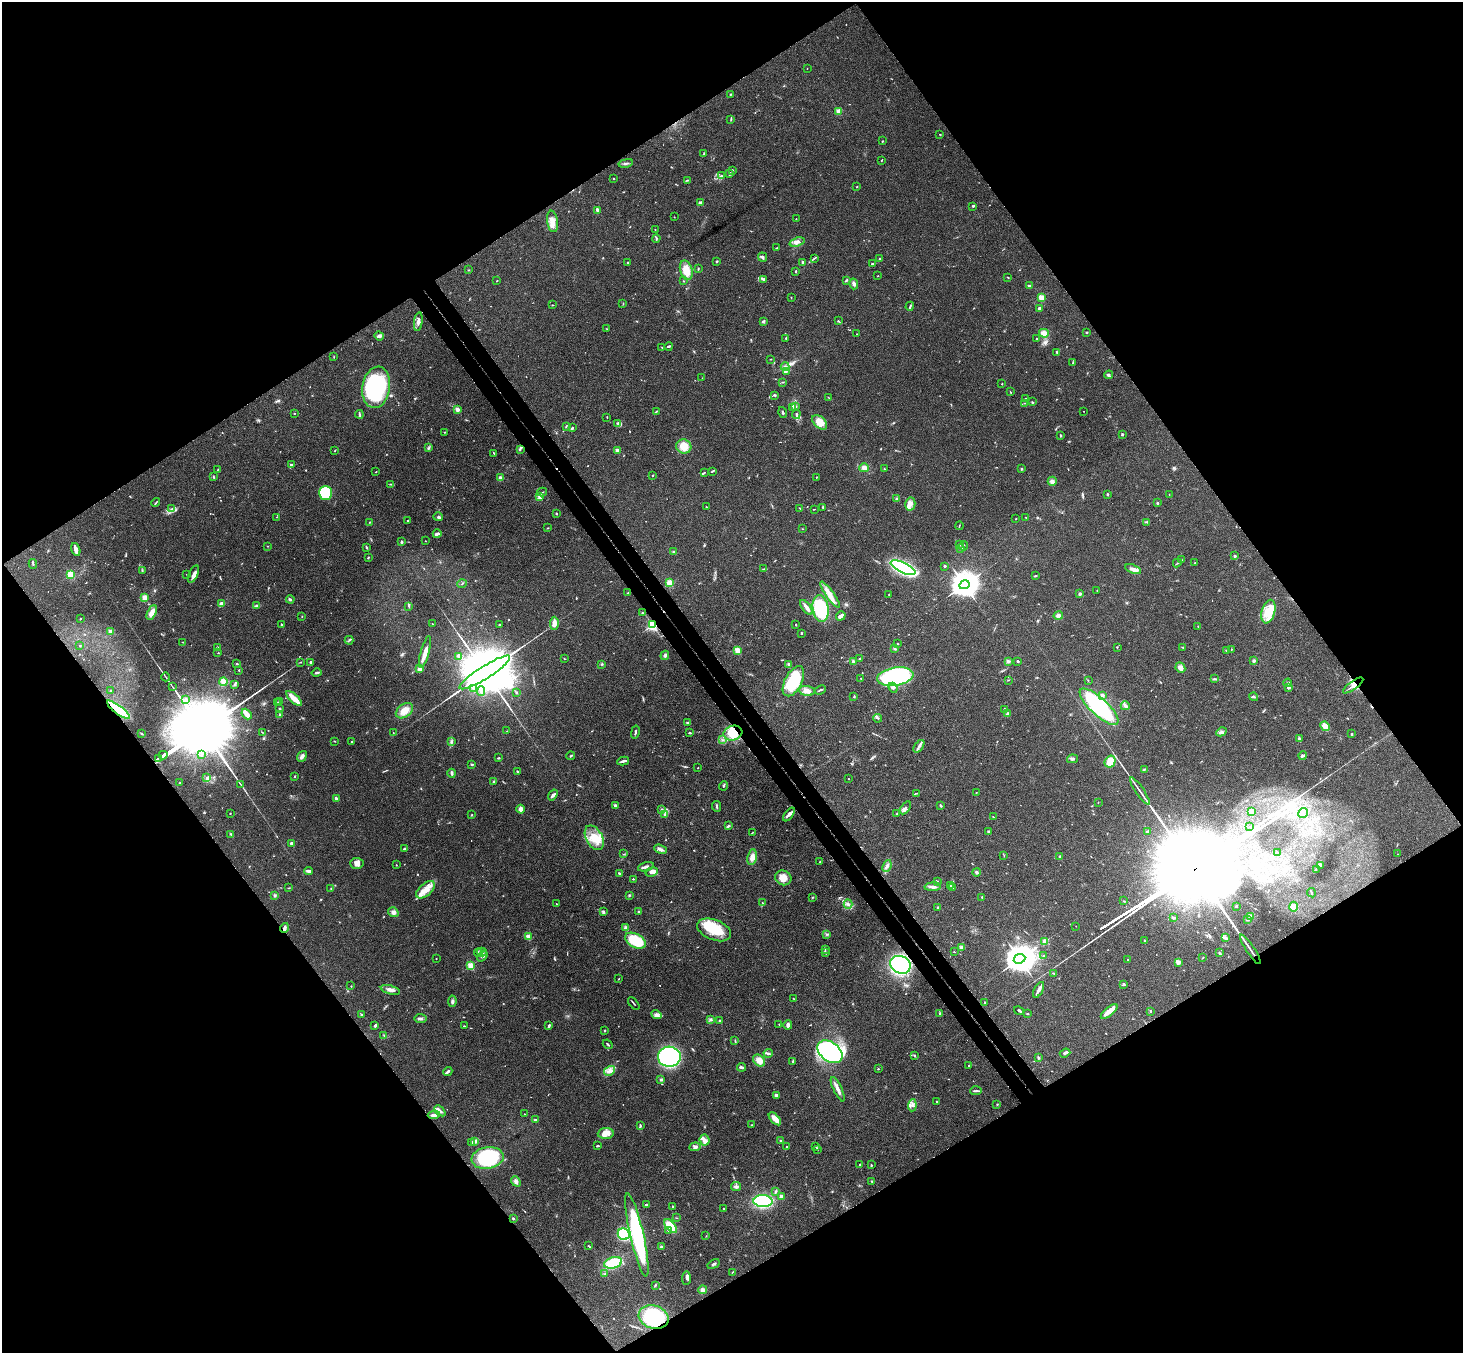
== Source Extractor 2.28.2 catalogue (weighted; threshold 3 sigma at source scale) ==
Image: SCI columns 54-5896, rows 331-5733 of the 5947 x 5928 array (HDU 1 of 3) = the unmasked area's bounding box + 8 px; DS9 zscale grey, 4 x 4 block average (1 PNG px = mean of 4 x 4 image px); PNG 1465 x 1355 px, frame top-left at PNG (2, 2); each listed source drawn as its Kron ellipse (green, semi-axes under 4 px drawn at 4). Shown black and unused: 50% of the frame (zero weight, under 3 of 4 exposures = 6% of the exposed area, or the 3 px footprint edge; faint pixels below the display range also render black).
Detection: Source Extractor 2.28.2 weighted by HDU 2 'WHT'. Background 0.18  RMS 0.0079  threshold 0.0357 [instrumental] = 3 sigma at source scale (4.5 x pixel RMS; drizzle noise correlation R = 1.50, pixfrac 1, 0.05/0.05 arcsec/px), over >= 5 px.
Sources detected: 777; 8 too faint to see at this stretch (4 x 4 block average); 13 inside a brighter object's white glare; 3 cosmic-ray / hot-pixel residue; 5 long thin detections or spike segments (spike, bleed or trail) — neither listed nor drawn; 13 coinciding with a brighter row at this scale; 44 inside a brighter listed object's ellipse — not listed separately; of the other 691, all 500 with FLUX_AUTO >= 1.88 (the completeness limit of this list) listed and drawn (191 fainter detections not listed), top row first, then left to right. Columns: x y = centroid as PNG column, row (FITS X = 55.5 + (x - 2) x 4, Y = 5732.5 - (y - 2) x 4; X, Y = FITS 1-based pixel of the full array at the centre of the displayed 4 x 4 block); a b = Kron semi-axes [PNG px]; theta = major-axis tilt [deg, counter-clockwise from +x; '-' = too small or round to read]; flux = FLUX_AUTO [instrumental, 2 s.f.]
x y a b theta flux
807 69 2 2 - 2.8
730 95 3 2 - 3.1
839 111 2 2 - 170
731 119 3 2 - 3.2
940 134 2 2 - 2.3
883 141 2 2 - 2.9
704 154 3 2 - 8.3
882 160 3 2 - 3.8
626 163 7 2 10 9.6
732 170 2 2 - 4.5
730 174 2 2 - 8.2
722 176 3 2 - 2.6
614 178 2 2 - 6.2
687 180 2 2 - 2
857 187 2 2 - 3.4
700 203 3 3 - 21
973 206 2 2 - 4.1
597 210 4 3 - 10
674 217 2 2 - 2
796 219 2 2 - 6.2
552 221 11 5 -82 37
655 229 2 2 - 1.9
656 239 4 2 - 6
797 242 8 4 19 22
776 248 4 2 - 3.4
762 257 5 3 - 9.6
815 258 3 2 - 3.8
880 258 2 2 - 4.9
716 261 3 2 - 4.4
628 262 2 2 - 10
803 262 2 2 - 38
872 264 4 2 - 5.5
698 269 3 2 - 4.9
469 270 2 2 - 2.3
686 270 10 6 -74 68
796 271 2 2 - 14
878 276 2 2 - 2.7
1008 277 3 2 - 2.9
764 279 4 2 - 3.9
846 280 3 2 - 6.5
497 281 2 2 - 3.1
684 281 2 2 - 1.9
854 284 5 3 - 13
1029 286 2 2 - 9.2
1041 297 2 2 - 210
791 298 2 2 - 1.9
623 304 3 2 - 2.6
552 305 2 2 - 2.5
910 306 4 2 - 6.3
1039 308 2 2 - 43
763 321 4 2 - 8.6
838 321 4 2 - 3.1
418 322 9 3 83 19
607 329 2 2 - 1.9
1087 332 2 2 - 4.6
1044 333 5 4 - 33
857 334 2 2 - 2.6
379 336 5 3 - 9.4
786 338 2 2 - 4
1037 339 2 2 - 8.9
669 346 4 2 - 7.9
662 347 2 2 - 1.9
1057 352 4 2 - 7.4
334 357 2 2 - 2.1
771 359 2 2 - 2.1
1073 363 3 2 - 3
785 367 4 2 - 7
786 371 3 2 - 5.1
1109 375 4 3 - 8.4
702 378 2 2 - 1.9
783 382 3 2 - 2.8
1002 384 2 2 - 6.5
376 387 21 13 81 680
1010 392 2 2 - 2.5
775 395 3 2 - 4.2
829 398 3 2 - 2.1
1025 399 2 2 - 3.4
1032 402 2 2 - 3.1
1025 403 3 2 - 2
792 407 2 2 - 3.8
796 407 3 3 - 9.1
457 409 2 2 - 110
656 411 3 2 - 3
1084 411 2 2 - 2.5
783 412 5 2 - 6.4
294 413 2 2 - 2.9
359 414 4 2 - 8.9
796 414 4 2 - 7.9
607 417 2 2 - 3.1
820 422 9 5 -45 65
617 423 3 3 - 6.9
566 426 2 2 - 2.9
572 428 2 2 - 10
445 432 2 2 - 3.5
1122 434 2 2 - 26
1061 435 3 2 - 4
684 446 7 7 - 64
428 448 4 2 - 6.5
520 449 3 2 - 4.6
617 450 2 2 - 90
335 451 3 2 - 2.9
494 453 4 2 - 4.4
291 465 2 2 - 7.6
864 468 5 4 - 20
884 469 2 2 - 2.2
1021 469 2 2 - 24
217 470 3 2 - 2.4
712 471 3 2 - 4.5
376 472 2 2 - 2.3
705 472 2 2 - 2.1
653 476 2 2 - 2.3
213 477 4 2 - 5.7
816 477 2 2 - 2.9
500 478 2 2 - 97
1052 481 5 4 - 13
391 484 4 2 - 4.9
542 492 5 2 - 4
325 493 7 6 - 310
1107 494 2 2 - 20
1169 494 2 2 - 2.3
540 496 2 2 - 180
896 499 2 2 - 2
156 503 5 2 - 5
1157 503 2 2 - 16
910 504 6 5 - 25
706 507 2 2 - 2.8
823 507 3 2 - 3.5
800 508 3 2 - 3.3
172 509 3 2 - 5.9
814 509 3 2 - 2.6
556 513 3 2 - 3
277 517 2 2 - 2.6
438 517 4 3 - 8.9
1026 517 2 2 - 2
1016 519 2 2 - 2.1
407 520 2 2 - 2.8
370 522 2 2 - 2
1146 522 3 2 - 4.5
959 526 4 2 - 3.4
547 528 2 2 - 3.4
802 529 2 2 - 2.4
437 534 4 2 - 14
425 541 2 2 - 2.2
401 542 3 2 - 10
960 545 2 2 - 2.6
267 546 2 2 - 2.2
963 546 4 2 - 5.8
366 547 3 2 - 4.1
960 548 4 2 - 11
76 549 7 2 -70 33
674 552 3 2 - 4
1235 556 2 2 - 30
368 557 3 2 - 3.9
1182 560 3 2 - 2.7
1177 563 4 2 - 5
1195 563 2 2 - 2.4
33 564 5 2 - 5.4
945 566 2 2 - 24
903 568 13 5 -26 900
764 569 3 2 - 2.6
1133 569 8 3 -21 19
142 570 3 2 - 3.6
71 574 2 2 - 340
193 574 9 4 65 25
187 575 3 2 - 2.2
1035 576 2 2 - 2.5
670 583 2 2 - 270
462 584 4 2 - 2.6
964 585 5 4 - 7900
1097 590 2 2 - 2.3
628 593 2 2 - 3.7
889 594 2 2 - 2.2
1080 594 2 2 - 44
830 595 16 4 -54 42
145 597 2 2 - 180
290 599 4 2 - 9.5
222 604 2 2 - 94
256 606 4 2 - 11
409 606 4 2 - 4.8
806 607 8 3 -54 28
821 609 13 8 -82 280
152 612 8 3 63 38
1268 612 12 6 74 68
642 613 2 2 - 3.6
302 616 2 2 - 2.2
841 616 5 2 - 25
1058 616 5 3 - 18
80 619 2 2 - 3.3
554 623 6 4 88 32
432 624 2 2 - 2.5
281 625 2 2 - 5.5
499 625 2 2 - 16
652 625 2 2 - 880
796 625 2 2 - 3.3
1198 626 2 2 - 2.3
110 631 3 2 - 15
801 633 2 2 - 5.8
349 640 4 2 - 6.2
183 642 3 2 - 2.9
898 644 2 2 - 2.1
80 646 2 2 - 3.3
217 647 2 2 - 8.2
1117 647 2 2 - 2.5
1182 647 2 2 - 2.3
895 649 2 2 - 3.9
1231 649 2 2 - 2.4
738 650 2 2 - 210
1226 650 4 2 - 4.2
425 652 16 3 75 39
218 653 2 2 - 2.3
665 655 5 3 - 9.6
459 656 3 3 - 15
860 658 3 2 - 6
564 659 3 2 - 2.5
853 661 2 2 - 39
1008 661 3 3 - 8.5
1018 661 3 2 - 5.1
1254 661 2 2 - 12
300 662 2 2 - 2.8
311 662 3 2 - 6.3
237 664 2 2 - 5.6
602 664 2 2 - 4.7
789 665 3 3 - 12
1180 668 5 4 - 21
419 669 3 3 - 22
239 670 2 2 - 3.6
485 672 29 6 32 90000
317 673 5 2 - 9.3
166 677 4 2 - 4.4
895 677 18 9 9 580
861 678 2 2 - 2.3
1215 679 3 2 - 5.1
1008 680 2 2 - 2.9
1088 680 2 2 - 2.1
793 681 16 8 62 280
223 682 4 3 - 38
1288 683 4 2 - 7.2
235 684 3 2 - 13
1353 685 12 2 36 21
173 687 3 2 - 3.1
1288 687 2 2 - 46
893 688 5 3 - 11
474 689 3 2 - 5.6
820 690 6 2 24 6.8
111 691 2 2 - 1.9
481 691 5 3 - 16
807 691 8 5 -6 30
516 692 2 2 - 3.1
1102 695 2 2 - 48
854 696 3 2 - 5.1
1254 697 4 2 - 6.5
294 699 10 3 -43 88
186 700 2 2 - 2.7
280 701 2 2 - 3.3
278 702 2 2 - 3
1125 706 4 4 - 11
1099 707 25 8 -43 490
279 709 2 2 - 2.8
1005 709 3 2 - 5.1
118 710 14 4 -37 340
404 711 9 6 36 46
1007 713 3 3 - 5.7
247 714 6 2 -50 58
279 715 2 2 - 3.7
877 718 4 2 - 7.3
688 723 3 2 - 8
1325 726 5 4 - 47
507 731 2 2 - 2.3
262 732 2 2 - 2.7
635 732 6 2 76 6.8
1221 732 5 2 - 9.4
142 733 2 2 - 2.9
393 733 2 2 - 4.7
690 733 3 2 - 6.5
733 733 9 7 17 66
1352 734 2 2 - 12
1299 739 3 2 - 10
722 740 2 2 - 2.9
334 741 2 2 - 3
351 742 2 2 - 3.6
451 742 2 2 - 3.7
919 746 7 3 53 14
163 755 4 2 - 2900
202 755 2 2 - 3.2
1303 755 4 2 - 15
302 756 6 4 51 14
571 756 4 2 - 5.1
158 758 4 2 - 2700
498 758 2 2 - 5.4
1072 759 5 2 - 7.4
623 761 6 2 12 10
1110 762 6 5 - 68
472 764 3 2 - 5.9
698 768 2 2 - 2.4
1144 770 3 2 - 3.9
517 772 2 2 - 3.1
452 773 4 3 - 8.8
295 776 2 2 - 3.2
207 778 4 2 - 4.7
848 779 2 2 - 3.7
494 781 3 2 - 4.2
180 783 2 2 - 2.7
241 785 3 2 - 2.9
724 786 4 2 - 6.1
1140 791 16 2 -56 20
917 793 3 2 - 3.2
976 793 2 2 - 2.3
553 795 6 3 53 11
336 798 3 3 - 8.1
1098 802 2 2 - 2
615 805 3 2 - 10
941 805 3 2 - 7.3
716 806 5 2 - 6.3
905 808 7 3 55 12
520 809 4 3 - 22
661 810 3 2 - 5.6
1251 811 3 3 - 12
230 813 2 2 - 2.9
1303 813 5 3 - 10
789 814 8 3 52 18
897 814 3 2 - 2.5
472 815 2 2 - 3
664 815 3 2 - 4
993 817 3 2 - 2.5
728 826 3 2 - 7.8
1250 827 2 2 - 2.2
988 832 2 2 - 29
1147 832 3 2 - 5.4
752 833 3 2 - 2.2
231 834 3 2 - 4.6
594 838 13 8 -61 79
291 843 2 2 - 46
405 848 4 2 - 5.9
660 849 6 2 -23 19
1278 853 3 2 - 4.2
624 854 2 2 - 2.8
1398 854 2 2 - 2
1004 855 2 2 - 1.9
752 857 8 4 81 30
1060 857 3 2 - 4.1
820 862 2 2 - 1.9
357 863 7 5 -2 21
396 865 2 2 - 2.6
1321 865 2 2 - 63
887 866 6 3 67 13
646 867 8 2 17 17
1316 869 3 2 - 2.1
309 871 4 3 - 13
652 872 6 4 17 25
976 872 4 2 - 7.1
619 873 3 2 - 4.5
783 878 8 7 - 41
633 879 2 2 - 4.7
937 882 2 2 - 3
950 885 4 2 - 4.4
933 887 8 3 4 17
953 887 3 2 - 4.5
289 888 2 2 - 2.4
331 888 2 2 - 2.2
426 890 11 6 41 51
1311 893 4 2 - 4.6
275 895 2 2 - 4.6
629 895 3 2 - 4.7
812 897 2 2 - 2.5
982 897 2 2 - 2.8
1124 901 2 2 - 2.7
762 903 2 2 - 1.9
556 904 2 2 - 4.4
848 904 4 3 - 10
1236 906 3 2 - 3.4
1293 907 5 4 - 16
938 908 2 2 - 32
638 911 2 2 - 4.8
393 912 5 4 - 18
604 912 3 2 - 8.4
1250 916 4 2 - 8.9
1174 918 3 2 - 3.9
1247 920 3 2 - 5.4
1076 926 2 2 - 1.9
284 928 5 3 - 14
626 928 4 4 - 12
714 930 17 10 -21 130
827 934 2 2 - 2.6
528 937 4 3 - 26
1226 938 4 2 - 3.5
1144 940 2 2 - 15
635 941 11 6 -28 170
1044 941 3 3 - 15
962 947 4 3 - 9.9
825 949 3 2 - 3.9
1250 949 17 2 -56 19
482 952 5 2 - 8.1
954 952 2 2 - 2.8
478 953 4 2 - 6
825 953 2 2 - 3.4
1219 953 3 2 - 5
1044 955 2 2 - 5.7
482 956 6 3 52 15
436 958 2 2 - 2
1203 958 2 2 - 2.2
1019 959 6 4 26 10000
1128 960 2 2 - 6.8
1178 962 4 3 - 22
900 965 10 8 -24 530
471 966 2 2 - 290
1054 973 3 2 - 3.8
619 979 2 2 - 2.4
1124 985 3 3 - 5
351 986 2 2 - 2.6
390 990 10 3 -16 23
1039 990 8 2 61 25
794 999 4 2 - 3
452 1001 5 3 - 10
985 1003 2 2 - 2.2
634 1004 7 2 -53 4.7
1019 1011 5 2 - 7.3
1109 1011 10 3 39 62
1151 1011 3 2 - 2.5
361 1014 3 2 - 4.1
940 1014 4 2 - 4.5
1028 1014 2 2 - 3.2
656 1015 5 4 - 15
420 1018 6 3 -6 10
711 1020 3 2 - 5.7
720 1021 2 2 - 8.3
549 1025 4 2 - 6.1
779 1025 2 2 - 1.9
788 1025 5 3 - 13
375 1026 3 2 - 12
464 1026 2 2 - 4.5
605 1030 2 2 - 10
384 1035 3 2 - 2.7
735 1040 2 2 - 2.5
608 1044 5 2 - 5.3
830 1052 14 9 -38 740
768 1053 4 2 - 8.7
1065 1053 5 3 - 10
914 1055 3 2 - 4.1
669 1057 11 10 - 610
1038 1058 3 2 - 4.4
759 1061 7 5 -44 43
793 1061 3 2 - 4.4
969 1066 2 2 - 16
742 1067 4 3 - 9
878 1069 2 2 - 2.9
609 1071 6 3 32 17
448 1072 5 2 - 13
661 1080 3 2 - 5.4
838 1089 13 3 -64 25
976 1091 6 2 1 7.5
776 1095 3 3 - 14
937 1102 2 2 - 2.5
997 1104 2 2 - 2.8
912 1105 6 4 85 17
440 1111 6 4 -42 15
524 1114 2 2 - 3.6
434 1115 6 3 7 22
775 1119 8 4 -47 36
536 1120 3 2 - 7.2
640 1125 4 2 - 6
751 1125 2 2 - 3.3
606 1133 8 5 5 30
705 1140 5 5 - 22
475 1141 3 3 - 7.5
780 1141 2 2 - 2.6
472 1143 2 2 - 3.7
597 1146 3 2 - 5.5
695 1147 6 4 5 13
786 1147 2 2 - 3.7
816 1147 3 2 - 4.7
817 1150 2 2 - 3.9
488 1158 16 11 9 360
860 1165 2 2 - 8.5
871 1165 2 2 - 3.3
516 1181 6 4 -51 16
872 1181 3 2 - 3.6
736 1187 5 3 - 12
776 1191 3 2 - 4.3
781 1196 2 2 - 56
763 1201 9 6 -2 400
647 1205 4 2 - 7.6
673 1206 2 2 - 13
724 1209 2 2 - 3
677 1218 2 2 - 1.9
513 1219 2 2 - 23
671 1226 8 4 -49 100
669 1231 2 2 - 2.8
624 1234 6 5 - 310
637 1235 42 6 -77 570
706 1236 2 2 - 2.3
589 1246 3 2 - 3.3
661 1247 3 3 - 8
613 1263 9 5 16 150
713 1264 6 2 34 9.3
732 1272 2 2 - 2.1
605 1274 3 2 - 4
686 1278 7 3 88 13
655 1285 3 2 - 4.1
702 1290 4 4 - 14
654 1317 15 11 -15 320
Overlapping masked pixels (flux is a lower limit): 9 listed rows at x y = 652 625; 1353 685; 118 710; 733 733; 158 758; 284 928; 1250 949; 900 965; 654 1317
Diffuse or blended objects may show on this block-average render without a row.